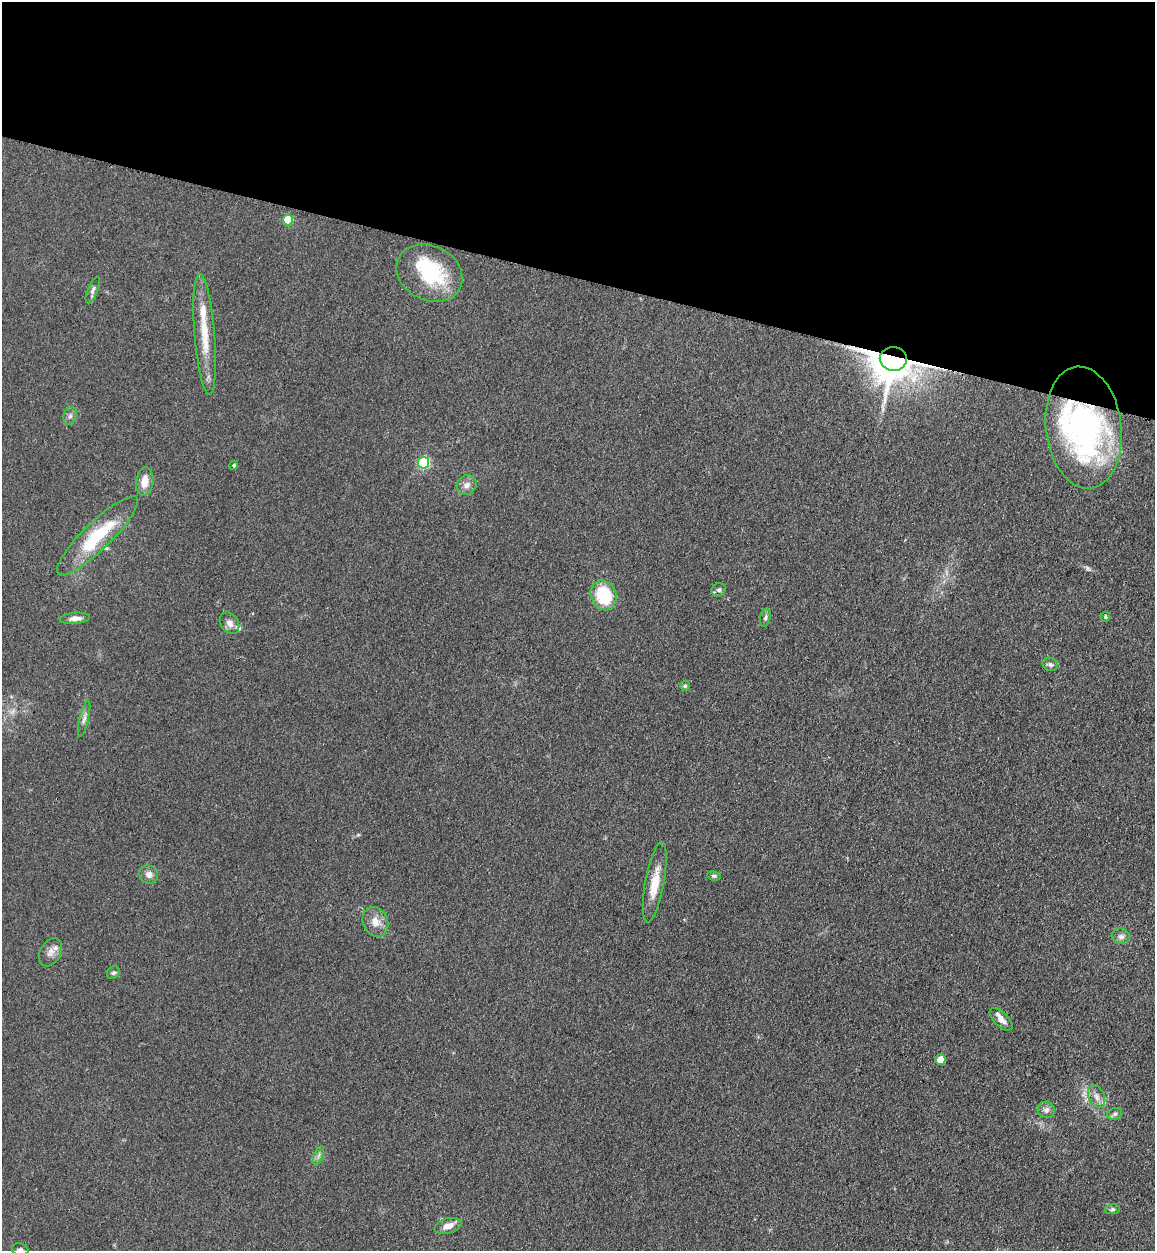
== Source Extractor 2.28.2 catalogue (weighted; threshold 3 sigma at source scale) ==
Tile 2 of 4 x 4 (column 2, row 1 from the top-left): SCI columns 1512-2664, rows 3782-5030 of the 5209 x 5064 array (HDU 1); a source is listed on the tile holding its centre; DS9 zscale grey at full resolution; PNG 1157 x 1253 px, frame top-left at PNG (2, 2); each listed source drawn as its Kron ellipse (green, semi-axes under 4 px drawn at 4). Shown black and unused: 22% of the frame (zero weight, under 3 of 4 exposures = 6% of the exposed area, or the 3 px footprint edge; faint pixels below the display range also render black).
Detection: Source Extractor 2.28.2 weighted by HDU 2 'WHT'; one run over the whole footprint, this tile lists its part. Background 0.135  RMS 0.0077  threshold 0.0348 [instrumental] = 3 sigma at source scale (4.5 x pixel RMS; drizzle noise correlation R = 1.50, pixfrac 1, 0.05/0.05 arcsec/px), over >= 5 px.
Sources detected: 44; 1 too faint to see at this stretch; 1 inside a brighter object's white glare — neither listed nor drawn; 5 inside a brighter listed object's ellipse — not listed separately; the other 37 listed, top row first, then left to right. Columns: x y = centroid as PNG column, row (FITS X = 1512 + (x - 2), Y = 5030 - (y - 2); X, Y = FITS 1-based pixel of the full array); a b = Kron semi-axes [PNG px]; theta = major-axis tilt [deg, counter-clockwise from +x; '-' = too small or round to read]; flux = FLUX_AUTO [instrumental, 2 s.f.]
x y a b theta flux
288 220 5 5 - 32
429 273 34 27 -27 56
93 290 14 5 69 2.6
205 335 61 10 -85 25
893 359 13 12 - 2700
70 416 9 6 74 2.4
1084 428 61 37 -83 190
424 463 6 5 - 80
234 465 5 4 - 1.2
145 482 14 8 83 8.9
467 485 10 9 - 4.5
97 536 55 14 44 47
719 590 7 6 - 2.2
604 595 15 12 -68 38
1105 617 5 4 - 1.2
75 618 15 5 5 4.4
765 618 9 5 77 2.1
229 623 11 8 -54 4.5
1050 664 8 6 -25 2.1
685 686 5 5 - 1.2
84 719 18 4 77 3.2
149 874 10 9 - 4.5
714 876 7 4 -9 1.3
655 882 41 9 80 17
375 922 15 12 -67 8.7
1121 936 9 7 -15 3.2
50 952 15 10 60 5.3
113 973 7 6 - 1.6
1001 1019 14 7 -44 5
940 1060 5 5 - 12
1096 1097 12 7 -67 4.7
1046 1110 9 8 - 3.3
1115 1114 7 5 22 1.8
319 1156 10 3 69 1.7
1112 1209 7 5 10 1.6
448 1226 14 7 15 7.3
20 1250 8 6 -12 1.9
Overlapping masked pixels (flux is a lower limit): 2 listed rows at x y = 893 359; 1084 428
Isophote crosses this tile's border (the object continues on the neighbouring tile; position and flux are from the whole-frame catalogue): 1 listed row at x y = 20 1250